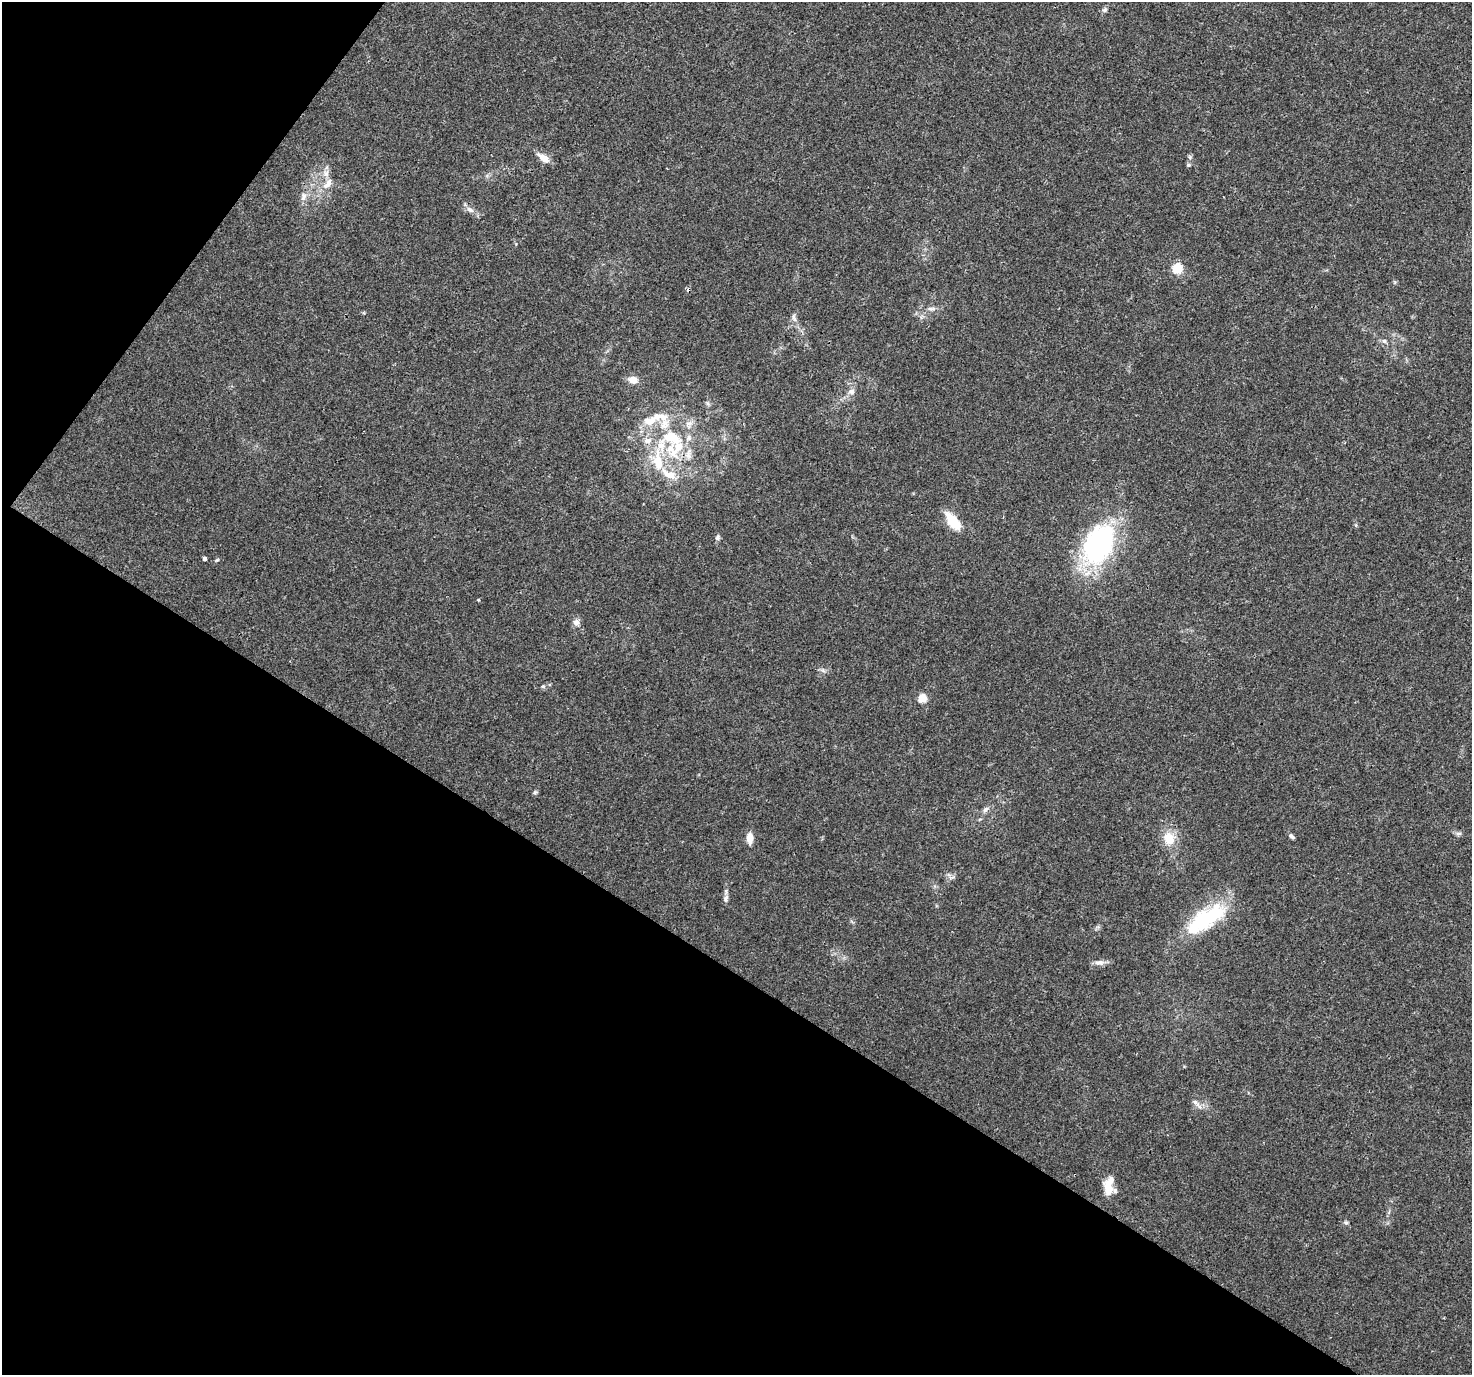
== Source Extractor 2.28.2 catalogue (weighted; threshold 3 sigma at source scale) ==
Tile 9 of 4 x 4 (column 1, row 3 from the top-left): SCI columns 35-1504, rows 1608-2980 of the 5958 x 6028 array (HDU 1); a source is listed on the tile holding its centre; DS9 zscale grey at full resolution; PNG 1474 x 1377 px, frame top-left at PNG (2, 2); no overlay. Shown black and unused: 34% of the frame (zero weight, under 3 of 4 exposures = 5% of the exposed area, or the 3 px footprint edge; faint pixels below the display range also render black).
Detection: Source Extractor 2.28.2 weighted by HDU 2 'WHT'; one run over the whole footprint, this tile lists its part. Background 0.016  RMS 0.0026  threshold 0.0118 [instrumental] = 3 sigma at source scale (4.5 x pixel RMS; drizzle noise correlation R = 1.50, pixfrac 1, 0.0396/0.0396 arcsec/px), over >= 5 px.
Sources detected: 57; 3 inside a brighter object's white glare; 1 cosmic-ray / hot-pixel residue — not listed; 11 inside a brighter listed object's ellipse — not listed separately; the other 42 listed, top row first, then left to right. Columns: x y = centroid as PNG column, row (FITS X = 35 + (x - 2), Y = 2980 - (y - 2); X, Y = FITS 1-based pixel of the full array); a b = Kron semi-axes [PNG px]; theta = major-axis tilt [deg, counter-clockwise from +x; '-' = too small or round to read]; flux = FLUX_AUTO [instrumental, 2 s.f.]
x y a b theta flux
1104 10 8 6 33 0.66
1190 157 7 5 -83 0.56
544 158 15 7 -37 2.9
1189 165 6 4 19 0.4
328 184 16 9 54 2.6
304 196 12 8 86 1.5
470 210 12 6 -31 1.3
1177 268 5 5 - 15
930 308 7 4 -20 0.56
794 318 14 4 -75 1
1384 341 7 6 - 0.69
633 380 11 8 -12 2.1
851 391 8 8 - 1.2
650 421 22 12 10 4.5
689 423 11 5 11 1.2
675 438 18 10 -60 4.9
689 438 9 8 - 1.2
673 453 18 12 29 5
658 461 30 12 -85 7.6
953 521 18 8 -53 8.2
717 537 8 6 60 0.66
1106 542 46 25 -64 27
205 559 4 4 - 0.72
217 560 7 3 36 0.31
478 600 4 4 - 0.25
576 622 8 7 - 1.4
823 670 8 4 -46 0.62
543 686 5 5 - 0.43
922 698 5 5 - 9.8
535 792 6 5 - 0.46
986 809 11 6 42 0.95
1458 833 9 4 8 0.57
1292 836 8 4 -39 0.68
750 838 12 7 -90 2.5
1169 838 16 13 -70 5.2
952 877 11 4 15 0.7
726 898 11 6 73 0.91
1205 919 54 20 33 23
1099 963 15 7 2 1.4
1196 1103 14 6 -43 1.3
1109 1184 21 12 60 3.6
1346 1222 6 5 - 0.49